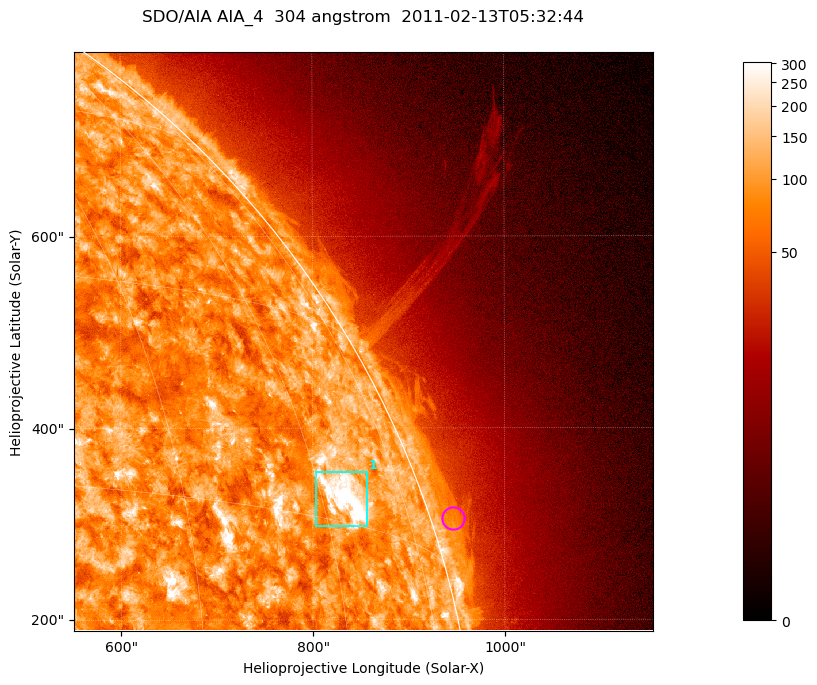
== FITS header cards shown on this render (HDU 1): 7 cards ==
TELESCOP= 'SDO/AIA '           / For AIA: SDO/AIA
INSTRUME= 'AIA_4   '           / For AIA: AIA_ATA1, AIA_ATA2, AIA_ATA3 or AIA_AT
WAVELNTH=                  304 / [angstrom] Wavelength
WAVEUNIT= 'angstrom'           / Wavelength unit: angstrom
DATE-OBS= '2011-02-13T05:32:44.123' / [ISO] Date when observation started; ISO 8
CTYPE1  = 'HPLN-TAN'           / CTYPE1; Typically HPLN
CTYPE2  = 'HPLT-TAN'           / CTYPE2; Typically HPLT

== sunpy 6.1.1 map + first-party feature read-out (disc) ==
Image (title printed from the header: SDO/AIA AIA_4  304 angstrom  2011-02-13T05:32:44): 1006 x 1006 px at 0.6 arcsec/px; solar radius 972 arcsec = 1619 px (partial field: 5.3% of the solar disc is inside the frame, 43% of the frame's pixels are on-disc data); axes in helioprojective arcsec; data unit not stated in the header (colour bar unlabelled)
Orientation: roll -0.132 deg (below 1 deg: not rotated)
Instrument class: DISC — disc imager (sunpy class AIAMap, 304 A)
Bright regions (active regions / flare kernels): reference = the on-disc median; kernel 9 px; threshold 5 sigma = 159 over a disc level ~88.9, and >= 1.15x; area >= 1012 px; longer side >= 12 px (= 7.2 arcsec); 1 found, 1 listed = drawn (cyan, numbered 1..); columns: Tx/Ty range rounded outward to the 2 arcsec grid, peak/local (2 s.f.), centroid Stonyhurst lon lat
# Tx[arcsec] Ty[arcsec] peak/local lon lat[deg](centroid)
1 802..858 298..356 7.8 +63 +17
Off-limb structures (1.02-1.3 R_sun): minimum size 400 px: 3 found; the strongest spans PA ~285..295 deg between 1.02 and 1.04 R_sun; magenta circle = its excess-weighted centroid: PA ~290 deg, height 1.02 R_sun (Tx ~946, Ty ~306 arcsec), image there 1.7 x the reference